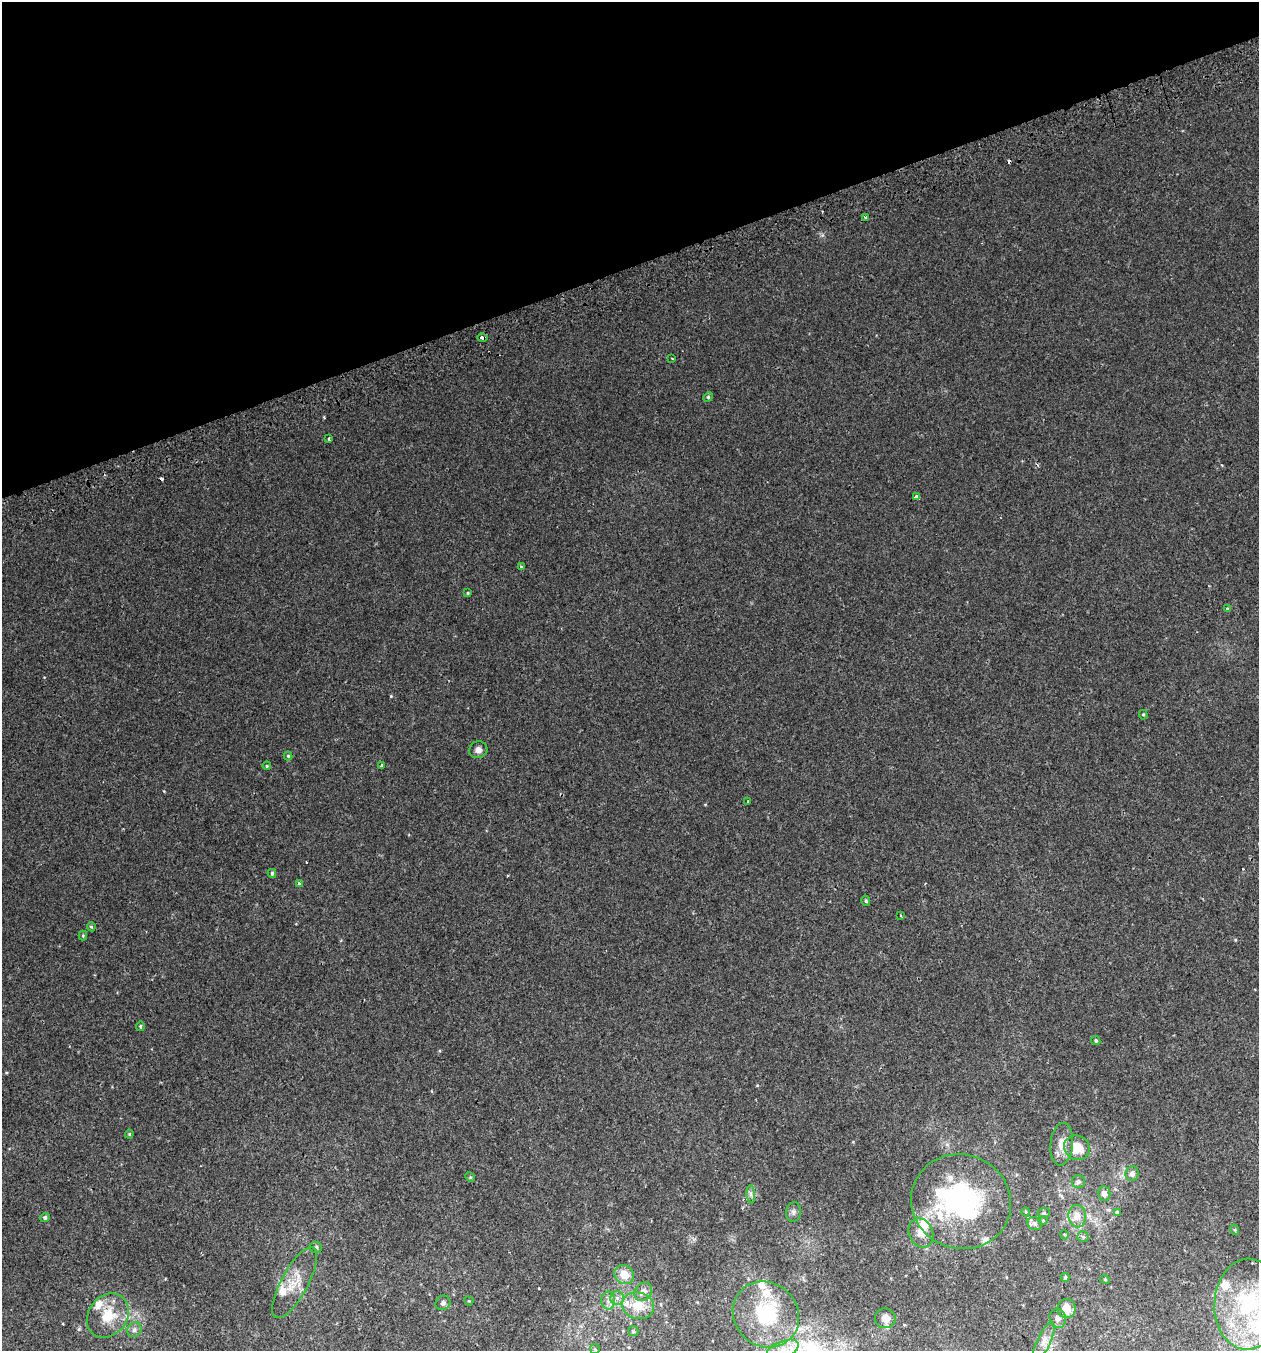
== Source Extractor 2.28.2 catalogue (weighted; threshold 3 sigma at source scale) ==
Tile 3 of 4 x 4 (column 3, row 1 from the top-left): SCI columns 2627-3883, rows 4094-5442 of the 5304 x 5490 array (HDU 1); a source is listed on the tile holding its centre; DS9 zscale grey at full resolution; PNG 1261 x 1353 px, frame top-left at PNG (2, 2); each listed source drawn as its Kron ellipse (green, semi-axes under 4 px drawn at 4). Shown black and unused: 20% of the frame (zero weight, under 2 of 3 exposures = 3% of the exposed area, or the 3 px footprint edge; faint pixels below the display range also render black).
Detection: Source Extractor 2.28.2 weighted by HDU 2 'WHT'; one run over the whole footprint, this tile lists its part. Background 0.00786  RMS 0.0046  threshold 0.0207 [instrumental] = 3 sigma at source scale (4.5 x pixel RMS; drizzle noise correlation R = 1.50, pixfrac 1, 0.0396/0.0396 arcsec/px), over >= 5 px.
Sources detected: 88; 3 inside a brighter object's white glare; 4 cosmic-ray / hot-pixel residue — neither listed nor drawn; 15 inside a brighter listed object's ellipse — not listed separately; the other 66 listed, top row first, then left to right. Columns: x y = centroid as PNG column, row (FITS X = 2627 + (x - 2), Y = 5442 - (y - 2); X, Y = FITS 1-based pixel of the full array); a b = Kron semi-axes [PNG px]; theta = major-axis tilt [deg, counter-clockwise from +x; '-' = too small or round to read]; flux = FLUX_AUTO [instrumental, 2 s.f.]
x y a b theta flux
866 217 4 3 - 0.72
482 338 5 3 - 1.7
672 359 3 2 - 0.3
708 397 5 4 - 0.54
329 438 3 3 - 0.83
917 497 4 4 - 3.2
521 567 4 3 - 0.49
468 593 4 4 - 0.45
1227 609 4 4 - 1.2
1143 715 5 4 - 0.48
478 750 9 8 - 2.2
288 756 4 4 - 0.59
382 765 3 3 - 1.5
267 766 4 3 - 0.44
748 801 4 3 - 0.41
272 873 4 3 - 0.76
299 884 4 3 - 2.7
866 901 5 4 - 0.6
900 915 4 3 - 0.42
91 927 5 4 - 0.54
83 935 5 4 - 0.45
140 1026 5 4 - 0.59
1096 1041 5 4 - 0.66
129 1134 4 4 - 0.43
1062 1144 21 11 84 5
1077 1148 13 12 - 8.7
1132 1174 7 6 - 1.8
470 1177 5 4 - 0.46
1078 1182 6 6 - 1.1
751 1194 9 4 -85 1.1
1104 1194 7 6 - 2.3
961 1202 50 47 -21 66
793 1212 10 7 81 1.4
1026 1212 5 3 - 0.4
1117 1212 4 4 - 0.5
1044 1213 6 5 - 0.73
1077 1216 11 8 -83 4
45 1218 5 4 - 0.92
1043 1220 5 3 - 0.38
1035 1224 8 6 -28 1.1
1235 1230 5 3 - 0.44
921 1233 15 12 -67 4.1
1065 1235 4 3 - 0.41
1083 1237 5 5 - 0.72
316 1247 6 5 - 0.89
624 1274 10 9 - 5.9
1065 1277 4 3 - 0.54
1105 1279 5 3 - 0.34
295 1283 40 13 61 8.8
643 1292 10 8 50 2.8
617 1298 7 7 - 1.4
469 1301 5 4 - 0.38
608 1301 9 7 89 1.8
443 1303 7 7 - 1.3
1248 1304 45 33 87 43
638 1306 16 13 -15 8.4
1066 1309 9 9 - 5.4
766 1314 35 31 -45 32
108 1316 24 19 53 12
885 1318 10 10 - 2.5
1058 1318 9 8 - 2
134 1330 8 7 - 1.6
633 1331 5 5 - 0.72
1044 1341 20 7 65 3
595 1349 5 4 - 0.51
782 1350 17 8 22 5
Overlapping masked pixels (flux is a lower limit): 1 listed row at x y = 482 338
Isophote crosses this tile's border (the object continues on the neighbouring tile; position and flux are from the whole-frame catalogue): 1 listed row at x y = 782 1350
Unlisted compact peaks at least as high as the median listed source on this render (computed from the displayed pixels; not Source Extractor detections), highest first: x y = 391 696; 757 1085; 1235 940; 164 791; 1243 869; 44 677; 853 1142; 822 235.